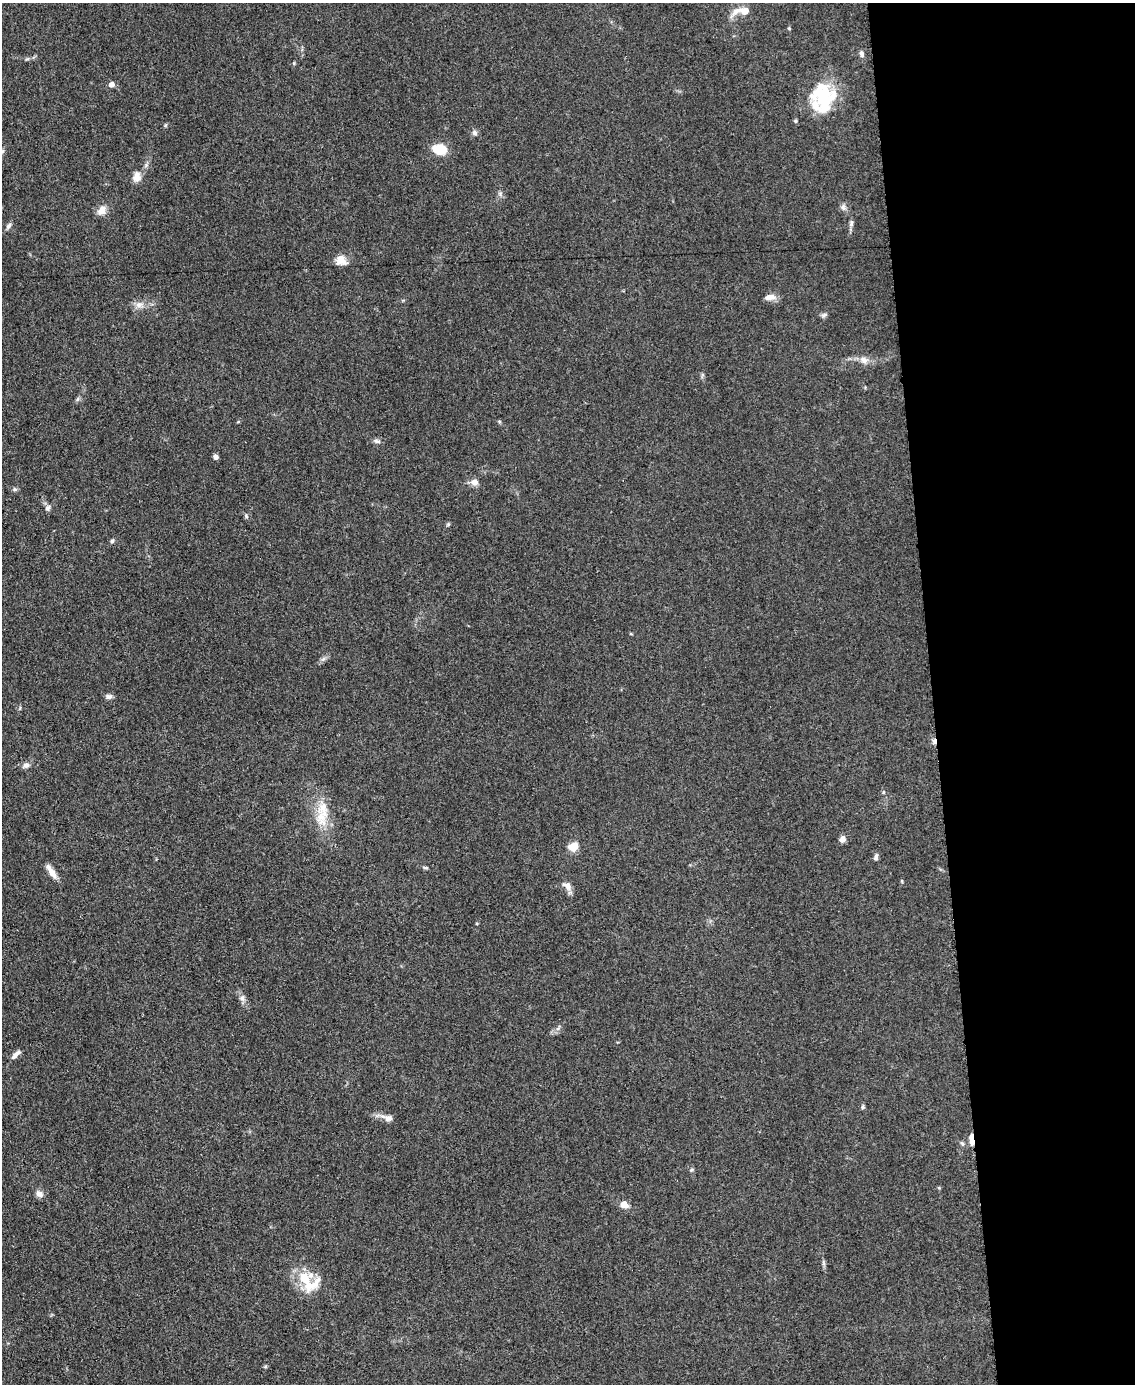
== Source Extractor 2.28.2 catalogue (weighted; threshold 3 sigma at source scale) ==
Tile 8 of 4 x 3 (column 4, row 2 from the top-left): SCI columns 3404-4536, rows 1626-3007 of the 4542 x 4526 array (HDU 1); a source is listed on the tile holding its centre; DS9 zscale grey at full resolution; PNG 1137 x 1386 px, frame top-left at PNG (2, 3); no overlay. Shown black and unused: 18% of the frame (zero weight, under 3 of 5 exposures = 1% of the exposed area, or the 3 px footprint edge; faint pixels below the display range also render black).
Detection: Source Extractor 2.28.2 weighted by HDU 2 'WHT'; one run over the whole footprint, this tile lists its part. Background 0.0625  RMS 0.0059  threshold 0.0264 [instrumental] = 3 sigma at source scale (4.5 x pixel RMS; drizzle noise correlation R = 1.50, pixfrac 1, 0.05/0.05 arcsec/px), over >= 5 px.
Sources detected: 57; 7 inside a brighter listed object's ellipse — not listed separately; the other 50 listed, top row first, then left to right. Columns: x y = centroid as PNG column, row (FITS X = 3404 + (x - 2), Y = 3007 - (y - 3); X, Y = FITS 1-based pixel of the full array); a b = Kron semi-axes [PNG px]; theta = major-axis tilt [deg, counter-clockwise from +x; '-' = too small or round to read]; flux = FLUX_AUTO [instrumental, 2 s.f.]
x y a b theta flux
745 11 15 10 -13 5.3
789 28 4 4 - 0.58
862 54 8 6 -69 1.6
111 84 5 5 - 4.4
823 95 32 26 -76 32
795 121 4 4 - 0.88
474 133 7 6 - 1.7
440 149 14 10 -5 14
2 151 6 5 - 0.97
137 176 13 9 83 4.6
500 194 7 4 -72 1.2
843 207 9 6 -80 1.9
102 210 11 9 46 5
851 223 9 5 83 1.7
8 226 9 5 58 1.5
341 260 15 12 -28 5.2
769 297 13 7 15 4.4
139 305 11 7 10 3.4
824 315 8 5 22 1.3
864 360 12 9 -39 3.6
499 421 5 3 - 0.64
377 441 10 5 -18 1.5
216 457 6 6 - 1.7
474 482 9 7 -19 3.8
15 489 6 5 - 1.1
48 508 8 6 32 1.8
246 516 7 5 -68 1.1
112 541 5 5 - 1
109 697 9 6 -5 1.9
934 741 6 5 - 2.1
26 765 9 7 19 2.3
883 792 5 3 - 0.64
323 809 38 15 -88 16
842 839 8 6 65 2.8
573 847 11 8 24 6.8
876 857 7 5 80 1.7
425 868 8 3 -11 0.87
51 872 20 6 -57 5.2
567 886 14 8 -34 3.8
242 998 8 6 -64 2.1
16 1054 16 6 45 2.8
863 1107 6 5 - 0.99
389 1118 11 8 -6 2.9
971 1137 6 4 81 4
962 1143 6 5 - 1
692 1170 7 4 20 0.78
39 1194 10 8 -43 2.8
624 1205 8 7 - 5.7
305 1280 32 13 -64 18
265 1367 5 3 - 0.69
Overlapping masked pixels (flux is a lower limit): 2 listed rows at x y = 934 741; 971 1137
Isophote crosses this tile's border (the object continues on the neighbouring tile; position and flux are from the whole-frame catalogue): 1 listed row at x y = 2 151